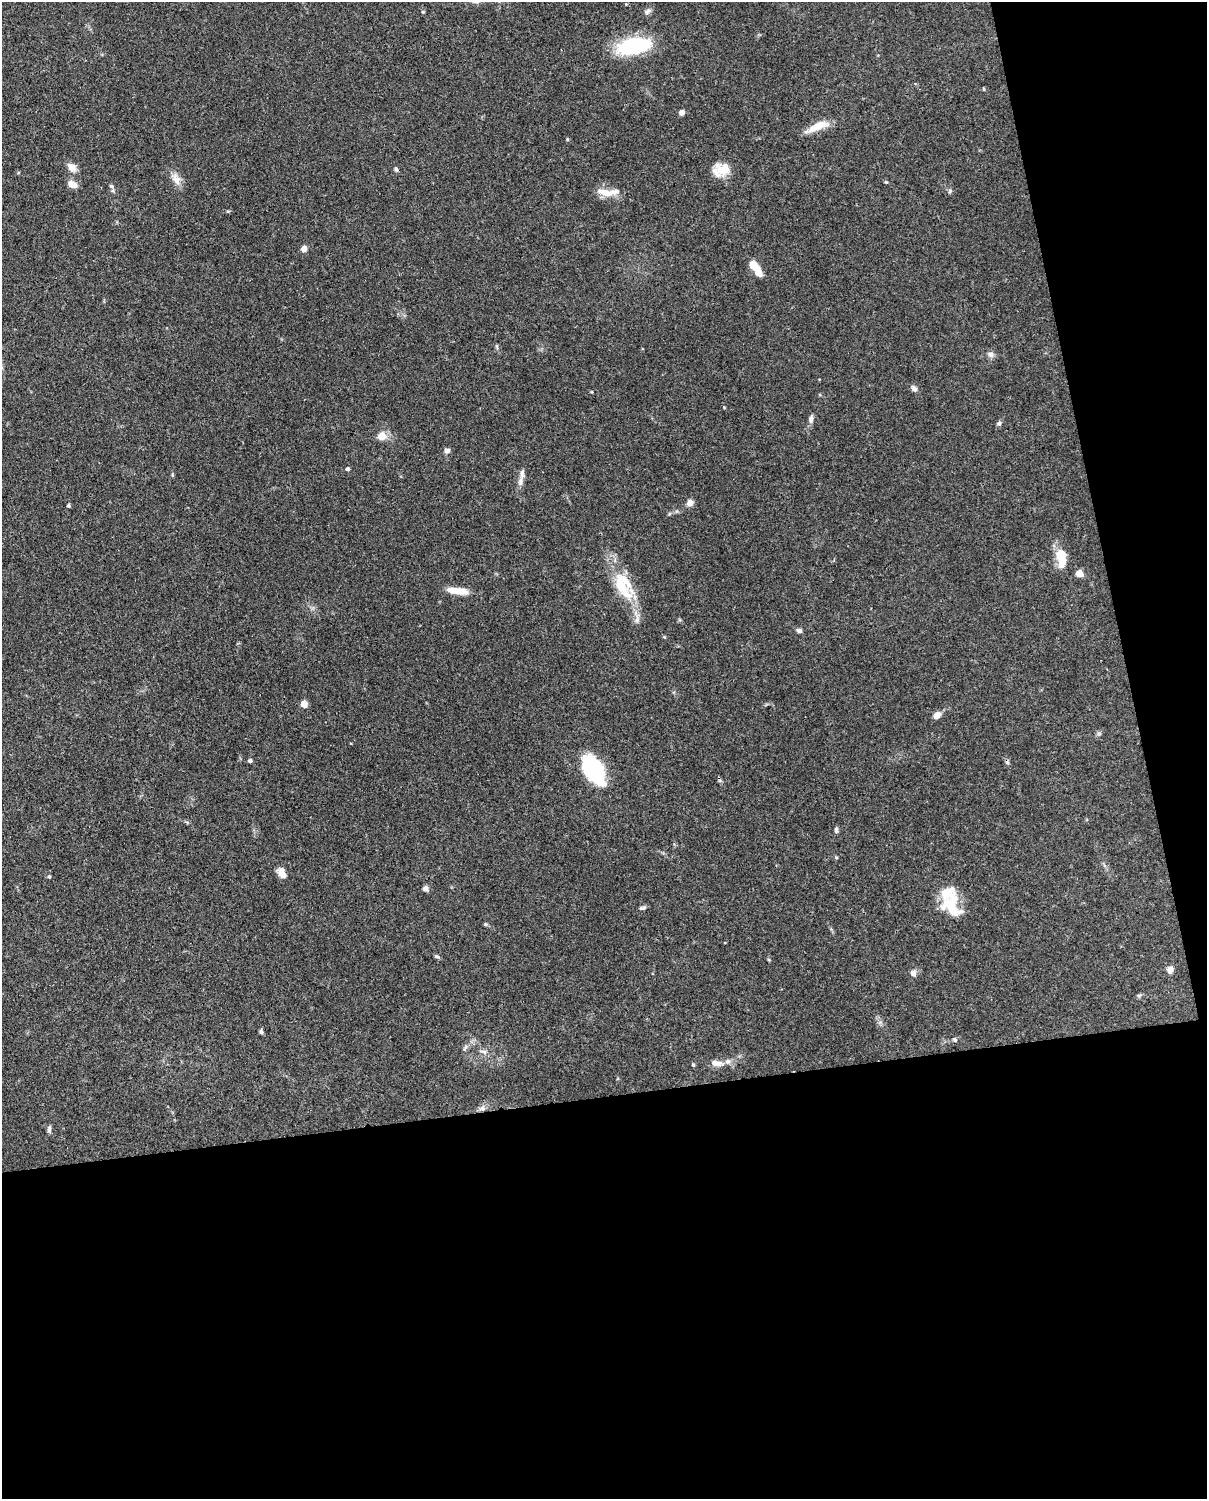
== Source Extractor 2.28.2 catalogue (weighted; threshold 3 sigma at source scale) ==
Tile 12 of 4 x 3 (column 4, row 3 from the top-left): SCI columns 3706-4910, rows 265-1761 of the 4999 x 4907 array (HDU 1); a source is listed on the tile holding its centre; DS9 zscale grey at full resolution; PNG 1209 x 1501 px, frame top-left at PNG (2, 2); no overlay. Shown black and unused: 33% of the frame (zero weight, under 3 of 4 exposures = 7% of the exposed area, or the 3 px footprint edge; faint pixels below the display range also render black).
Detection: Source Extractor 2.28.2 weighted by HDU 2 'WHT'; one run over the whole footprint, this tile lists its part. Background 0.114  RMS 0.0042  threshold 0.0187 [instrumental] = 3 sigma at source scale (4.5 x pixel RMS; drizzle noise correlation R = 1.50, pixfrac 1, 0.05/0.05 arcsec/px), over >= 5 px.
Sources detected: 61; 1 cosmic-ray / hot-pixel residue — not listed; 7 inside a brighter listed object's ellipse — not listed separately; the other 53 listed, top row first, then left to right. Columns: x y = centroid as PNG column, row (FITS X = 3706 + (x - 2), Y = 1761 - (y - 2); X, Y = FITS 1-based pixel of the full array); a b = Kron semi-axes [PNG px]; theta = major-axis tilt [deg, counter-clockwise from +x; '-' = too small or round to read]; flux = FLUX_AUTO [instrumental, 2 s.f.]
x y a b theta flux
648 11 11 5 37 1.2
633 46 36 15 12 33
682 112 6 6 - 1.6
817 126 30 9 24 6.8
567 139 5 3 - 0.41
72 167 13 8 -37 2.9
396 169 7 5 -72 0.76
721 170 16 11 10 9.6
176 179 18 9 -64 3.6
886 182 5 4 - 0.45
72 184 12 8 -22 2.8
111 186 7 4 -43 0.65
605 193 20 8 -14 5.5
304 249 7 7 - 1.8
756 269 20 7 -54 6.4
991 354 9 7 -17 1.6
914 388 9 6 -51 1.4
811 419 10 6 88 1.4
999 423 7 6 - 0.89
381 436 5 5 - 10
447 450 8 6 12 1.2
347 469 5 4 - 0.94
520 481 13 7 80 2.2
690 503 7 6 - 2.8
68 505 4 4 - 0.74
1061 554 19 11 78 6.8
1079 573 5 5 - 8.7
621 585 47 19 -53 17
458 591 24 7 -7 7
799 630 7 6 - 1
304 704 5 5 - 7.8
937 715 9 6 44 2.6
250 761 5 4 - 0.97
593 769 26 14 -59 46
836 830 8 5 -83 0.82
282 874 13 8 -53 3.5
49 876 4 4 - 0.45
425 888 6 6 - 1.5
952 907 29 20 -57 14
643 908 9 4 17 0.92
485 924 5 4 - 0.51
437 956 7 5 -22 0.7
1170 970 7 6 - 2.8
913 973 7 7 - 1.7
1139 996 6 5 - 0.66
261 1032 6 4 -57 0.79
955 1039 6 5 - 0.72
465 1048 11 3 60 0.95
484 1052 10 5 -22 1.4
716 1063 17 7 -7 3.1
693 1065 5 4 - 0.53
482 1108 10 6 10 1.5
49 1129 10 4 89 1.1